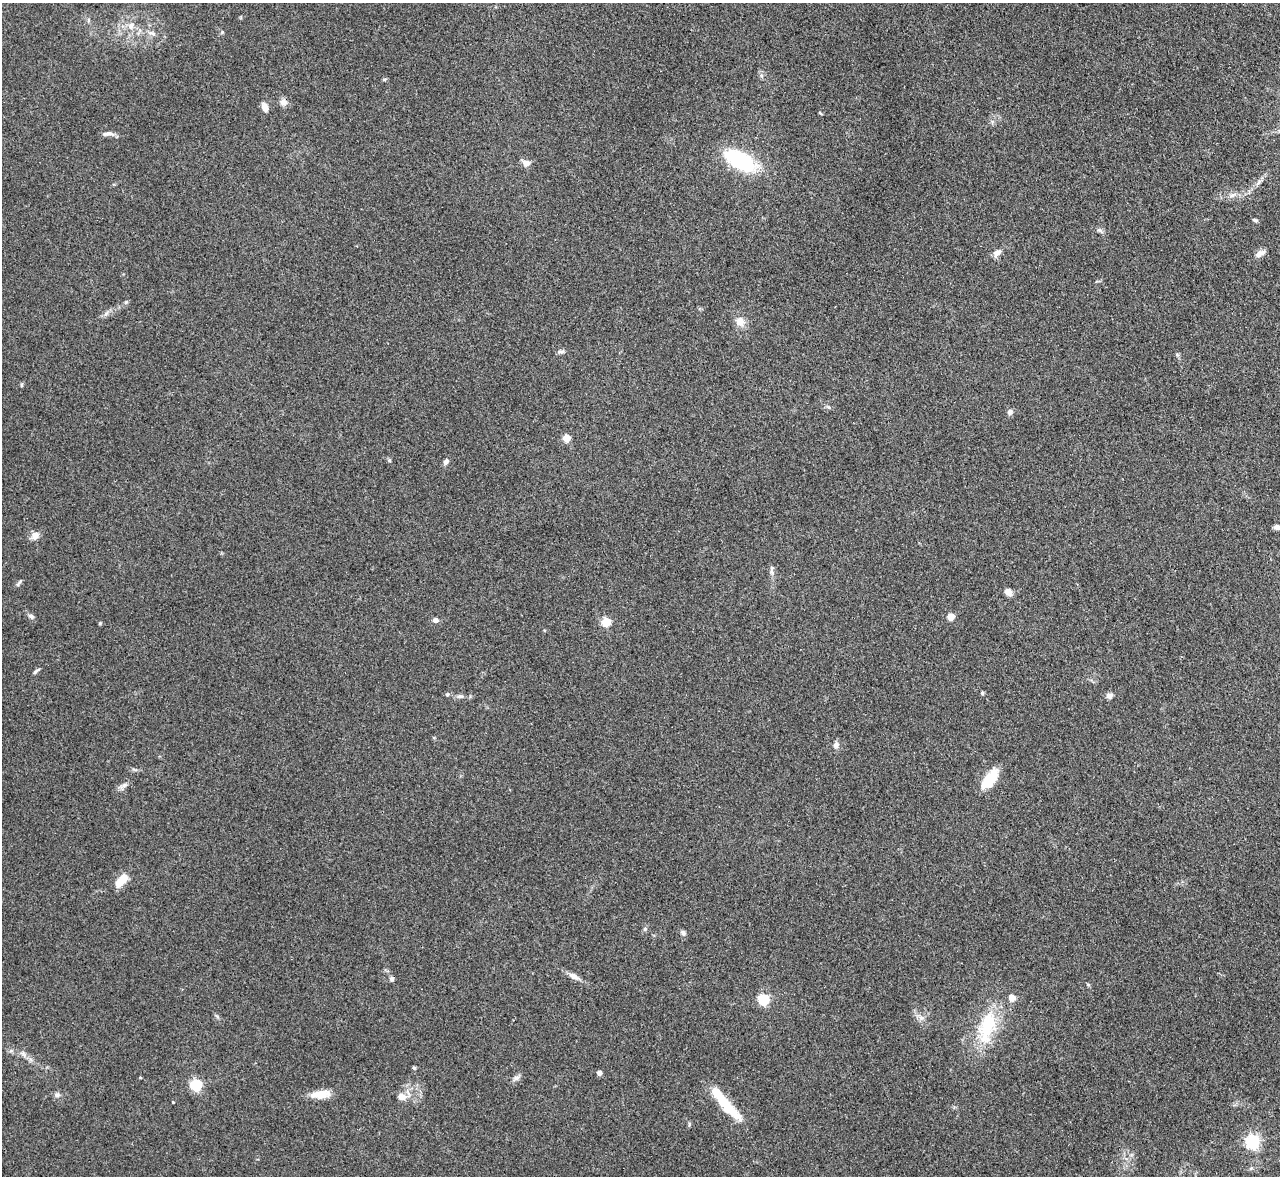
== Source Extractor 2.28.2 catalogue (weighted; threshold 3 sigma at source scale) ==
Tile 10 of 4 x 4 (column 2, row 3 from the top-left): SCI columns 1287-2564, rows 1320-2493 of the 5127 x 5108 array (HDU 1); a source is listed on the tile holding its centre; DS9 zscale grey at full resolution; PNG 1282 x 1178 px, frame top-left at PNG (2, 3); no overlay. Shown black and unused: <1% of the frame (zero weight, under 3 of 4 exposures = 1% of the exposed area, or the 3 px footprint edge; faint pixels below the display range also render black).
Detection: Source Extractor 2.28.2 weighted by HDU 2 'WHT'; one run over the whole footprint, this tile lists its part. Background 0.334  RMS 0.0099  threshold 0.0443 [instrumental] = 3 sigma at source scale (4.5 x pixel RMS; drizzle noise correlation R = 1.50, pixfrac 1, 0.05/0.05 arcsec/px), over >= 5 px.
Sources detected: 63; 2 inside a brighter object's white glare — not listed; the other 61 listed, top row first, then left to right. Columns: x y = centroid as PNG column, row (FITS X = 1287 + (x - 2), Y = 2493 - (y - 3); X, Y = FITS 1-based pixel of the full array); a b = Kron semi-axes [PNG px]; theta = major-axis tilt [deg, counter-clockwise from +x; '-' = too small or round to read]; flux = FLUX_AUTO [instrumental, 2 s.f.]
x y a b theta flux
89 20 6 4 90 1.5
131 25 13 8 61 7.4
152 33 11 5 -13 3.3
384 80 6 4 20 1.2
283 102 9 9 - 5.5
265 107 11 7 -69 5.7
820 113 6 3 -19 1
108 134 16 5 2 4.5
740 160 31 14 -28 93
526 163 8 7 - 6.9
1233 195 9 6 26 3.8
1255 220 8 4 -18 1.6
997 253 11 7 46 5.6
1260 253 13 7 29 6.1
126 302 7 4 46 1.5
106 313 8 5 46 2.8
740 321 12 11 - 8.7
561 351 11 4 1 2.3
1177 354 6 4 -2 1.4
21 385 6 3 71 1.2
1010 412 7 7 - 3.2
566 438 5 5 - 21
389 460 5 4 - 1.3
446 462 7 5 58 3.2
1277 527 7 6 - 3.4
35 536 11 9 55 6.4
772 570 14 4 89 3.2
19 583 13 3 50 1.9
1008 592 10 7 -44 5.2
31 616 9 6 -37 2.7
951 616 5 5 - 22
435 620 7 6 - 3.9
606 622 5 5 - 51
100 623 4 4 - 1.1
36 671 11 3 40 1.9
982 693 5 4 - 1.4
460 696 9 5 -10 2.7
1109 696 8 7 - 3.8
836 745 9 8 - 3.8
991 778 26 14 57 21
124 785 9 5 25 3.4
121 881 18 9 49 14
645 929 6 5 - 1.7
683 933 8 6 -55 2.6
574 976 15 7 -31 5.9
392 978 5 5 - 2.6
1088 985 6 4 -20 1.2
1012 997 7 6 - 7.7
764 999 5 5 - 94
921 1018 9 6 -20 4
987 1027 51 21 75 56
414 1068 5 4 - 1.4
599 1073 4 4 - 4.8
516 1078 9 6 10 3.2
196 1085 5 5 - 110
320 1094 23 9 6 15
57 1095 8 6 10 2.9
401 1097 10 9 - 7.8
173 1102 2 2 - 0.74
723 1102 49 10 -48 37
1252 1141 6 6 - 220
Unlisted compact peaks at least as high as the median listed source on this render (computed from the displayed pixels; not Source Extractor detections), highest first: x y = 222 32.